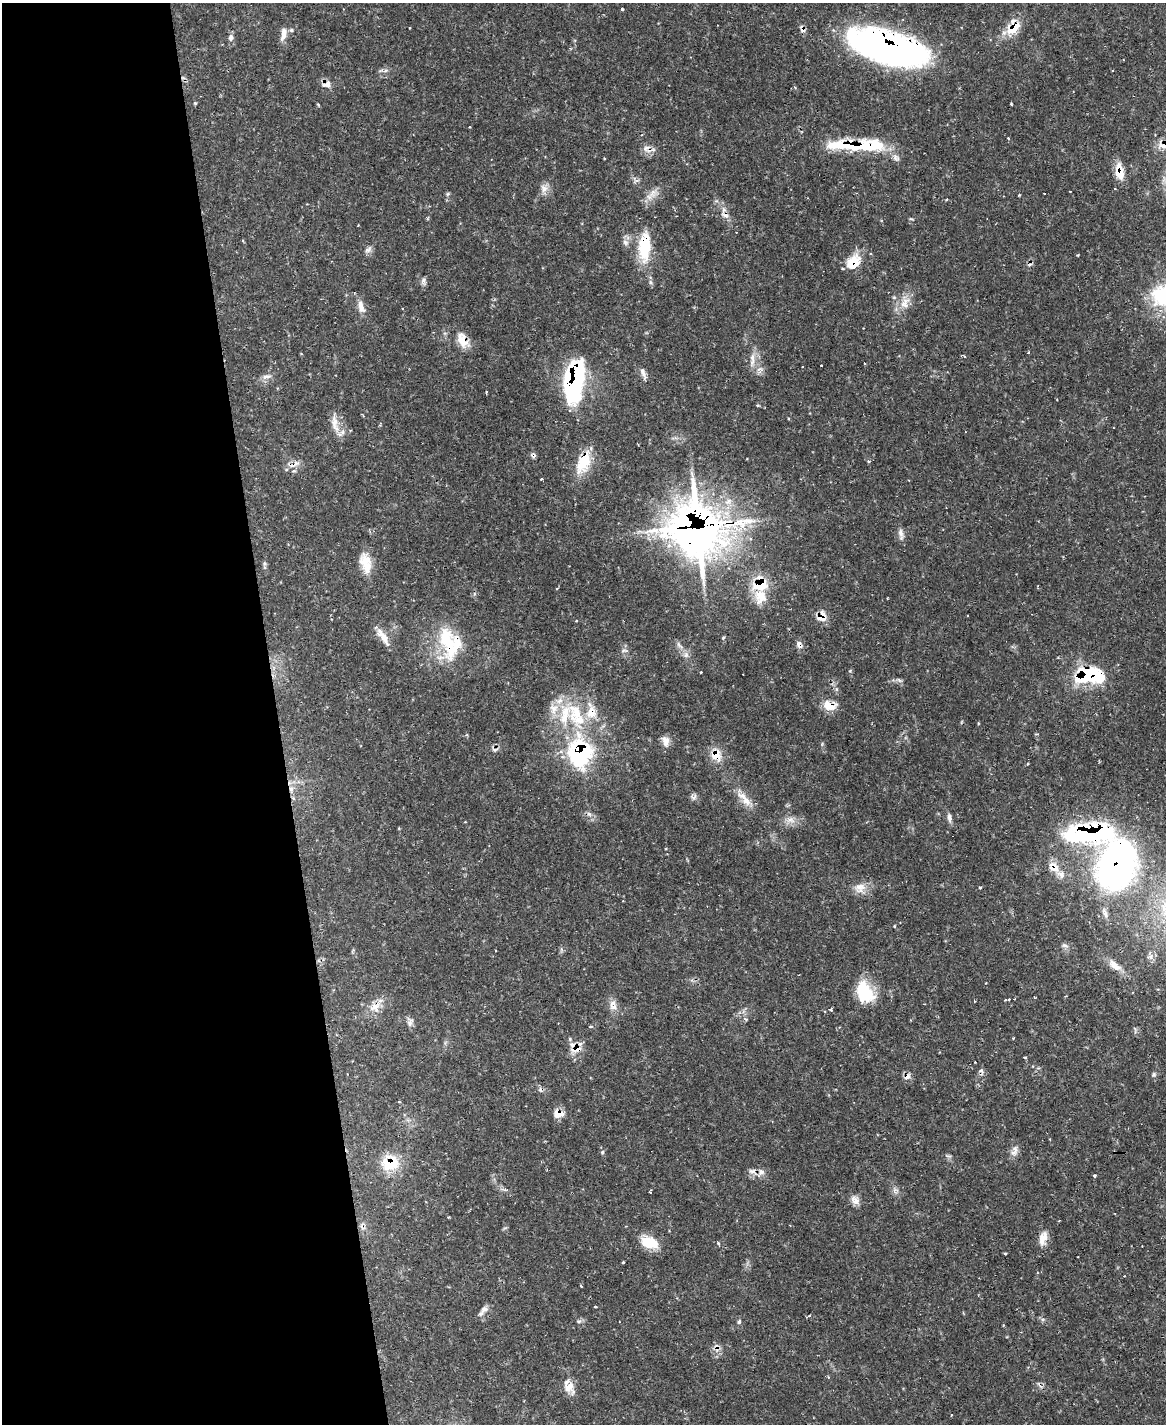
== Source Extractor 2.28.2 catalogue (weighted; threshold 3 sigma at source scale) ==
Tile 5 of 4 x 3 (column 1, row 2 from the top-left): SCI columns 1-1164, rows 1660-3081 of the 4658 x 4633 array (HDU 1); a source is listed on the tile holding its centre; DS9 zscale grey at full resolution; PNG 1168 x 1426 px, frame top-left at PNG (2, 3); no overlay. Shown black and unused: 24% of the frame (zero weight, under 2 of 3 exposures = <1% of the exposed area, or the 3 px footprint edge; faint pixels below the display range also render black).
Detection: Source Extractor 2.28.2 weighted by HDU 2 'WHT'; one run over the whole footprint, this tile lists its part. Background 0.119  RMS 0.0032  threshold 0.0145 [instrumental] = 3 sigma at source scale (4.5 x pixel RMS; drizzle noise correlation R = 1.50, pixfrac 1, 0.05/0.05 arcsec/px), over >= 5 px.
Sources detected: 158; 2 inside a brighter object's white glare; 12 cosmic-ray / hot-pixel residue — not listed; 15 inside a brighter listed object's ellipse — not listed separately; the other 129 listed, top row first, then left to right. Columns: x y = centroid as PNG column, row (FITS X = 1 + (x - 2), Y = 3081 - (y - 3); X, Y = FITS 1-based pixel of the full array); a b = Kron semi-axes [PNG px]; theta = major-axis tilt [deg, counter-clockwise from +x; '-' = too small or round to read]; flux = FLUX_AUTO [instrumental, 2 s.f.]
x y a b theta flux
622 9 3 3 - 0.47
410 28 3 2 - 0.34
1013 28 22 11 41 6.9
802 29 11 6 -61 1.2
291 30 6 5 - 0.63
283 34 17 7 80 2.6
231 38 10 7 89 1.3
888 47 75 29 -16 140
385 71 6 4 20 0.62
327 84 12 8 7 2.3
195 103 4 3 - 0.42
318 104 4 3 - 0.33
1008 138 4 3 - 0.31
1165 144 18 10 13 4.4
859 146 73 14 -2 22
646 148 13 8 33 2
1119 172 18 9 -80 6.2
544 188 12 10 73 2.2
652 193 16 10 56 3
447 194 5 5 - 0.52
1019 195 3 3 - 0.39
946 199 3 3 - 0.5
725 215 11 6 -11 1.3
911 219 6 3 -18 0.35
625 242 9 7 -45 1.3
644 247 35 13 87 15
368 249 11 7 40 1.2
853 262 22 15 49 7
424 281 11 6 -90 1.1
651 282 7 5 -48 0.71
905 303 21 12 79 4.6
361 307 18 9 -70 2.9
463 340 22 12 -60 4.8
752 357 13 6 -90 2.1
821 365 3 2 - 0.31
802 367 3 2 - 0.29
760 369 11 4 1 1
643 373 18 5 -75 1.6
267 376 14 6 15 1.6
574 382 39 16 82 53
486 392 3 2 - 0.32
758 405 4 3 - 0.58
335 423 30 9 -79 4
533 455 7 6 - 0.8
747 459 2 2 - 0.24
869 461 5 4 - 0.44
584 462 27 13 68 10
296 463 11 8 31 1.9
542 479 3 2 - 0.35
698 528 31 29 -61 360
653 531 26 9 5 5.4
901 534 17 6 -78 1.6
669 545 8 7 - 1.7
264 563 7 4 90 0.57
366 563 26 13 -76 6.5
760 585 17 12 23 10
557 588 4 3 - 0.32
822 617 12 10 69 4.2
383 637 28 8 -56 3.7
723 638 5 4 - 0.36
447 642 47 17 -74 18
799 644 10 8 -63 1.6
680 645 15 5 -45 1.4
624 650 10 5 4 0.85
850 671 5 4 - 0.37
701 672 3 2 - 0.25
1083 677 19 14 51 17
1101 677 23 13 -57 6.9
899 680 9 5 -27 0.75
830 705 17 11 -8 4.8
591 712 22 16 75 7.6
565 714 40 23 70 19
666 741 15 9 -83 2.2
579 749 30 23 -38 36
716 755 18 14 -69 4.8
291 789 10 7 83 2
693 797 11 6 -4 1.1
293 798 6 4 -45 0.56
746 801 15 10 -44 3.5
589 814 7 6 - 0.95
949 817 11 6 -76 1.2
790 820 11 9 -5 2.3
1117 865 69 48 74 99
1054 867 18 13 -47 4.4
980 887 3 3 - 0.85
860 888 17 14 12 3.7
894 926 4 3 - 0.26
1065 945 10 5 -10 0.89
1114 965 20 9 -40 3.6
862 994 30 20 -55 11
1034 997 4 2 - 0.29
1009 999 4 4 - 0.86
613 1003 11 9 -36 2.1
375 1007 18 13 37 4.2
831 1009 4 3 - 0.79
745 1019 6 4 -42 0.53
410 1022 11 6 60 1.2
591 1026 4 4 - 0.42
1135 1030 12 3 -83 0.48
1013 1038 3 3 - 0.23
576 1049 19 9 16 3.6
1025 1057 3 3 - 0.82
975 1062 3 2 - 0.29
1154 1074 7 5 71 0.62
907 1076 10 7 37 1.5
558 1114 14 10 -15 2.8
1014 1151 17 8 65 2
603 1152 6 4 88 0.47
948 1156 10 4 -21 0.58
390 1163 23 20 8 10
752 1171 12 7 -18 1.6
761 1172 12 8 51 1.7
1094 1175 3 3 - 0.67
505 1190 6 4 -1 0.58
894 1190 7 4 71 0.84
651 1193 3 3 - 2.7
855 1200 13 10 -56 2.1
1043 1238 19 9 75 3.3
649 1242 23 13 -20 6.6
718 1243 5 4 - 0.45
1005 1253 3 3 - 1
623 1262 3 3 - 0.44
581 1286 3 2 - 0.35
595 1307 4 3 - 0.34
484 1309 12 8 41 1.7
579 1321 6 4 1 0.58
739 1322 6 5 - 0.58
717 1348 13 6 90 1.8
569 1387 18 13 -58 3.9
Overlapping masked pixels (flux is a lower limit): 35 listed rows (the first 20) at x y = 1013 28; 802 29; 888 47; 327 84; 1165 144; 859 146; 646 148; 1119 172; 644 247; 853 262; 463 340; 574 382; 533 455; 584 462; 698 528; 760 585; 822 617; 447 642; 799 644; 1083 677
Isophote crosses this tile's border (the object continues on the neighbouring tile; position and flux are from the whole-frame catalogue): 1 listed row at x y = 1165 144